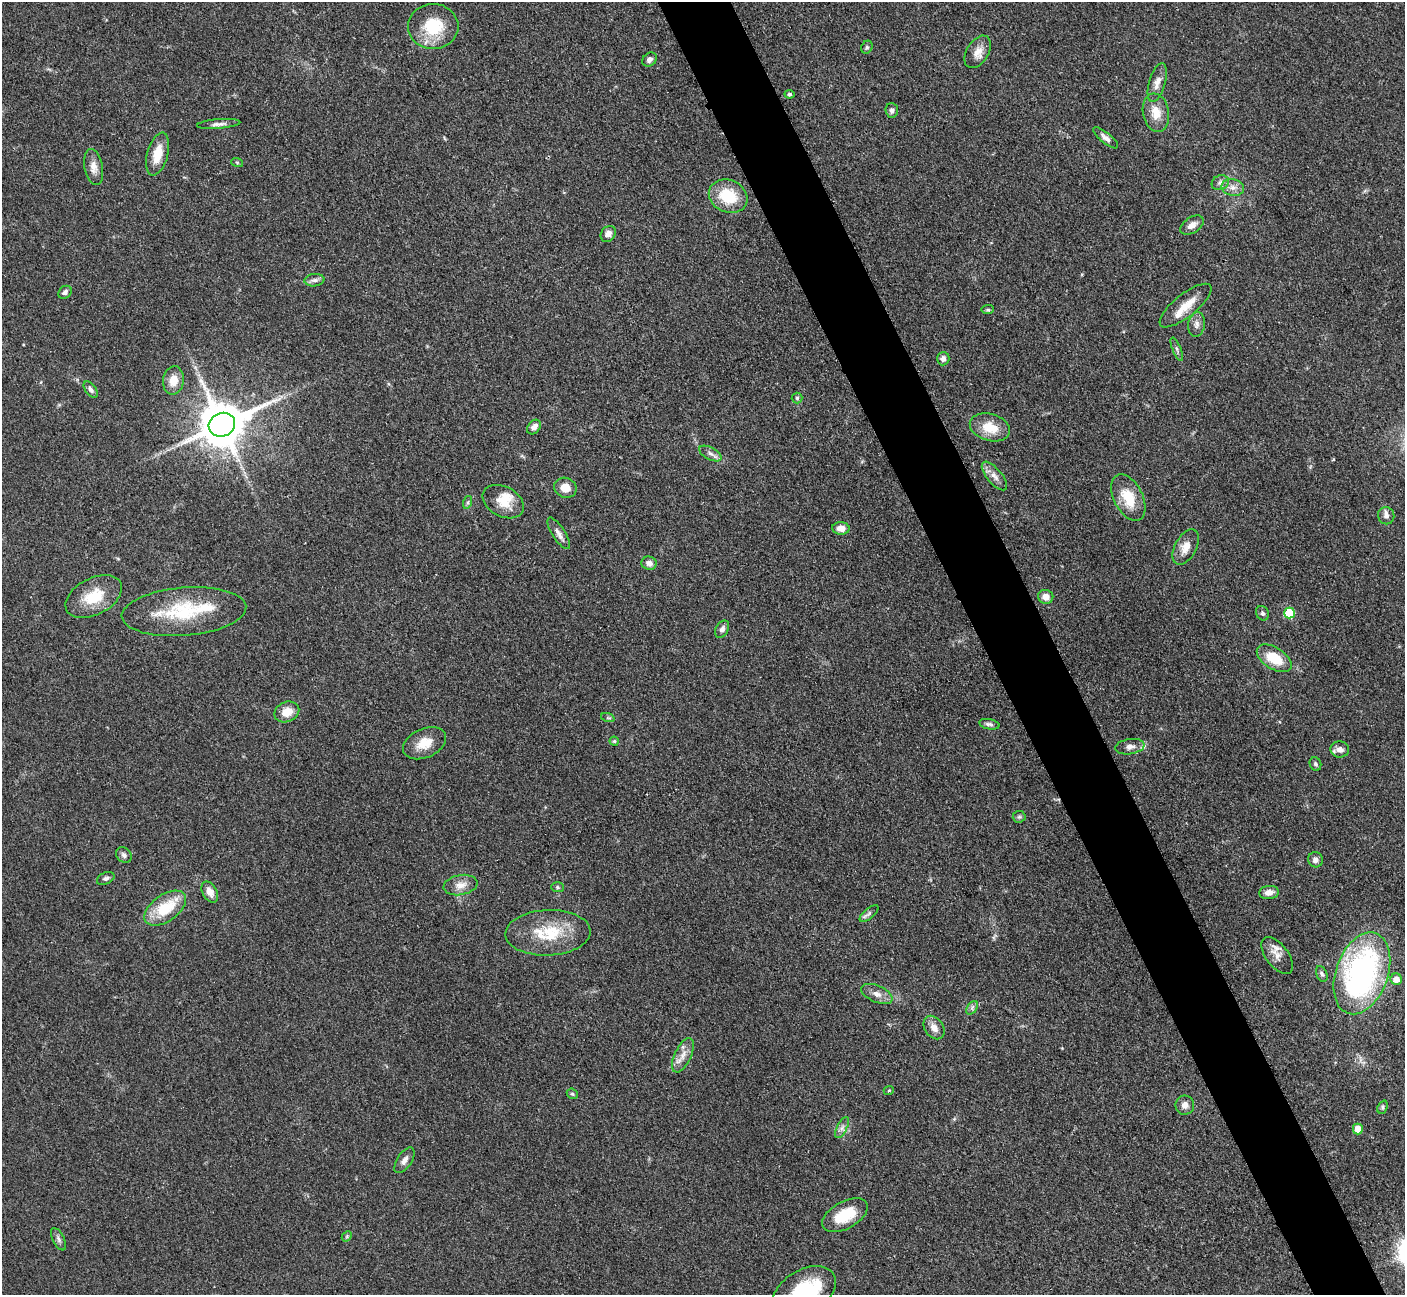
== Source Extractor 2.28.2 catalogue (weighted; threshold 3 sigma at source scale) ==
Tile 6 of 4 x 4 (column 2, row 2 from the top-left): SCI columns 1421-2823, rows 2887-4179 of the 5647 x 5638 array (HDU 1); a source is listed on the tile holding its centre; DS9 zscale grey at full resolution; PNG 1407 x 1297 px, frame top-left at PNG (2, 2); each listed source drawn as its Kron ellipse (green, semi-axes under 4 px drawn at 4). Shown black and unused: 5% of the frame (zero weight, under 3 of 4 exposures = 2% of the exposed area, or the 3 px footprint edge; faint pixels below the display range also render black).
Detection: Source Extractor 2.28.2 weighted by HDU 2 'WHT'; one run over the whole footprint, this tile lists its part. Background 0.0833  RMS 0.0058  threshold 0.026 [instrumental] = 3 sigma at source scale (4.5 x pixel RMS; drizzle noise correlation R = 1.50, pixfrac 1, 0.05/0.05 arcsec/px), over >= 5 px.
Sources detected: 92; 1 inside a brighter object's white glare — neither listed nor drawn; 4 inside a brighter listed object's ellipse — not listed separately; the other 87 listed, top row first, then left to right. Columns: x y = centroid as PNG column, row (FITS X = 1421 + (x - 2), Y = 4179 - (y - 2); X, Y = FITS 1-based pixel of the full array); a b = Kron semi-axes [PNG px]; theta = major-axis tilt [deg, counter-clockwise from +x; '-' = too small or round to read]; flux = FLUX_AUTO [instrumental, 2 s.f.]
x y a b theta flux
433 26 25 22 0 24
867 47 7 5 64 1.1
978 52 18 11 58 6.1
649 60 8 6 43 2.3
1157 83 20 8 74 4.8
789 94 5 4 - 0.86
892 110 7 6 - 1.9
1156 113 19 13 -80 9
219 124 22 5 5 2.8
1106 138 15 5 -38 2.8
158 154 22 10 75 11
237 162 6 3 -19 0.67
94 167 18 9 -79 5
1220 183 9 7 25 2.2
1233 187 11 8 -12 3.7
728 196 20 16 -23 21
1192 225 13 7 33 3.6
608 234 8 7 - 3.5
314 280 10 6 6 2.1
65 292 7 6 - 2
1185 306 32 11 39 11
988 310 6 4 5 0.89
1197 324 12 8 83 3.1
1177 349 12 3 -68 1.5
943 359 7 6 - 2.7
173 380 14 10 81 7.9
91 390 9 5 -53 1.9
797 398 5 5 - 1.1
222 425 13 11 23 2600
534 427 8 6 48 3.4
990 427 20 13 -16 13
710 454 12 6 -28 2.5
994 476 17 7 -50 4.3
565 488 11 10 - 6.8
1128 498 25 14 -63 16
468 502 6 4 72 1.1
503 502 22 15 -28 10
1386 516 8 8 - 2.6
841 528 9 6 -4 5
559 533 18 6 -57 3.2
1186 547 19 10 61 6.7
649 563 7 6 - 2.9
94 596 30 18 28 18
1046 597 7 7 - 4.6
184 612 62 24 5 40
1262 613 7 6 - 1.4
1289 613 5 5 - 27
722 629 9 6 60 2.3
1274 658 19 10 -32 16
287 712 13 10 24 8.3
608 718 7 4 -18 0.96
989 724 10 5 -11 1.9
614 741 4 4 - 0.83
425 743 23 14 24 10
1130 747 15 7 8 3.7
1340 749 9 8 - 3.7
1315 764 7 5 -67 1.2
1019 817 6 6 - 1.2
124 855 8 7 - 1.9
1315 860 8 7 - 2.3
106 878 9 5 26 1.6
461 885 17 10 10 5.5
557 887 6 5 - 0.96
210 892 11 7 -61 4.9
1269 892 10 6 6 3.9
165 908 24 13 35 22
869 913 11 5 39 1.7
548 933 42 23 2 27
1277 956 21 11 -53 5.1
1362 973 42 26 70 150
1322 974 8 5 -66 1.3
1396 979 6 5 - 5.8
877 994 16 8 -23 4.4
972 1008 7 5 56 1.4
934 1027 13 9 -55 4.7
683 1055 18 8 65 5.4
889 1090 5 3 - 0.55
572 1094 6 5 - 0.87
1185 1105 9 9 - 3.6
1383 1107 7 5 67 1
842 1128 11 5 63 2.2
1358 1129 5 5 - 8.3
404 1160 14 7 56 3.2
845 1215 25 13 29 18
347 1236 6 4 47 0.75
58 1239 12 5 -63 1.9
804 1292 34 22 31 40
Isophote crosses this tile's border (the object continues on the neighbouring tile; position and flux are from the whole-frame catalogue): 1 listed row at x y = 804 1292